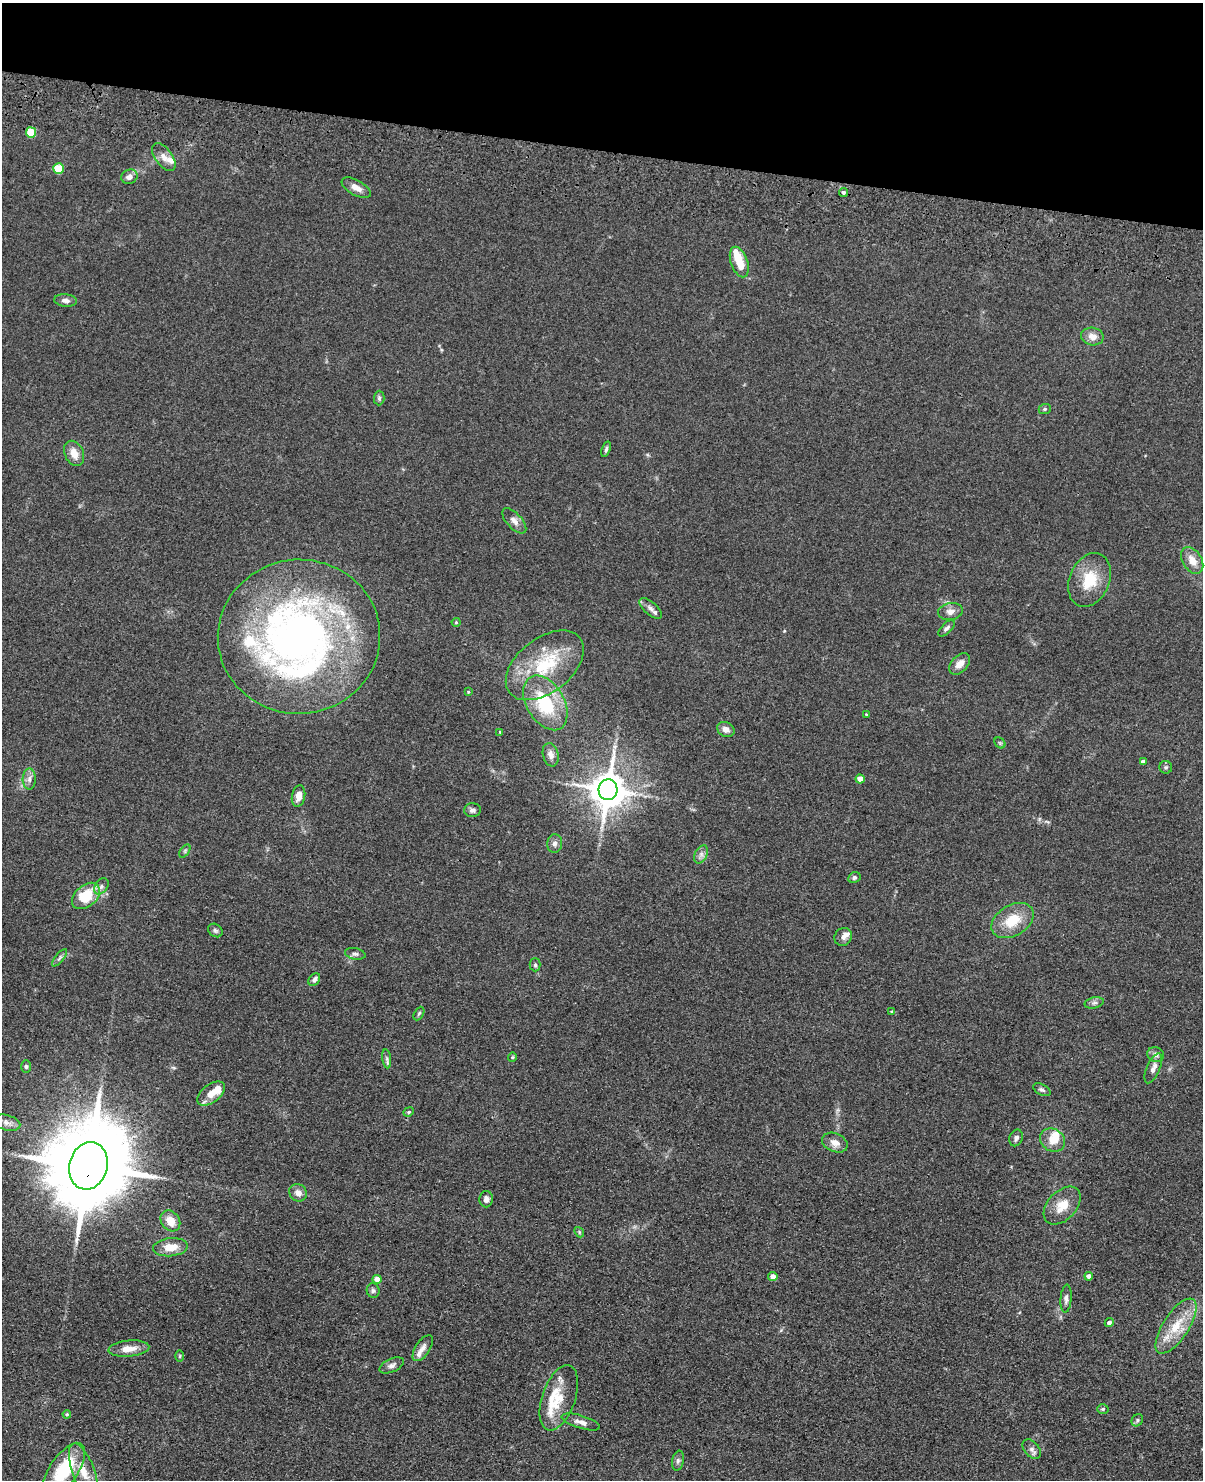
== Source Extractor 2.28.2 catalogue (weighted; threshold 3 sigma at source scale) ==
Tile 2 of 4 x 3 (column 2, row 1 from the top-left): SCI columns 1230-2430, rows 3304-4781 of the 4860 x 5015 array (HDU 1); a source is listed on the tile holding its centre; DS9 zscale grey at full resolution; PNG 1205 x 1482 px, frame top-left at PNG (2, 3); each listed source drawn as its Kron ellipse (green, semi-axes under 4 px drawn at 4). Shown black and unused: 10% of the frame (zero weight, under 3 of 4 exposures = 6% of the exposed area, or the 3 px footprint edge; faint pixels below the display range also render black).
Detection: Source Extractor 2.28.2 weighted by HDU 2 'WHT'; one run over the whole footprint, this tile lists its part. Background 0.0673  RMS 0.0078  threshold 0.0353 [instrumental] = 3 sigma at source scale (4.5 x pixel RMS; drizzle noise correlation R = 1.50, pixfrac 1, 0.05/0.05 arcsec/px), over >= 5 px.
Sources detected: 103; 1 inside a brighter object's white glare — neither listed nor drawn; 10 inside a brighter listed object's ellipse — not listed separately; the other 92 listed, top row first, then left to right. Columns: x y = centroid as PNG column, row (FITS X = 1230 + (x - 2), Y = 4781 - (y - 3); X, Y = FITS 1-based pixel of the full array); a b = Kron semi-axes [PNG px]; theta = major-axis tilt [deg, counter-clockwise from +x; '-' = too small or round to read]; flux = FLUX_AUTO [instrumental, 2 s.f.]
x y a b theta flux
31 132 5 5 - 27
164 157 16 8 -54 6
59 169 5 5 - 35
129 177 8 7 - 4.4
356 188 16 7 -29 5.9
843 192 4 4 - 1.6
739 262 16 8 -71 15
66 300 11 6 -4 3.6
1092 336 11 9 -11 6.7
379 398 7 5 89 1.7
1045 409 6 5 - 1.4
606 449 8 4 72 1.5
74 453 13 9 -66 8.8
514 521 15 7 -47 5.1
1192 560 15 9 -58 9.3
1089 580 28 20 67 26
651 608 14 6 -41 3.8
950 612 12 8 10 5
456 622 4 4 - 0.73
946 628 10 5 44 2.3
299 637 81 77 4 420
960 664 12 8 48 6.6
545 665 45 27 38 53
468 692 3 3 - 0.67
545 703 30 19 -60 48
866 714 3 3 - 0.62
726 729 9 7 -25 4.8
500 732 4 4 - 0.66
1000 743 6 4 -45 1.2
551 755 12 7 -75 4.5
1143 762 4 4 - 3
1166 767 6 6 - 1.6
29 779 10 6 89 3.6
860 779 4 4 - 8.2
608 790 10 9 - 2100
299 796 11 6 79 6.7
472 810 8 7 - 2.7
555 843 9 7 83 3.6
185 851 7 4 55 1.4
701 854 9 6 64 3.2
854 877 6 5 - 2
101 886 9 6 52 2.9
86 896 16 10 41 29
1013 921 23 15 31 21
215 930 8 6 -37 1.8
843 937 9 8 - 3.5
355 954 10 5 -11 2.3
60 958 10 4 50 1.9
535 965 6 5 - 1.7
314 980 7 5 52 2.7
1094 1003 10 5 13 2.2
892 1011 4 3 - 0.95
419 1013 7 4 61 1.4
1156 1055 9 7 -23 3.1
512 1057 5 4 - 0.99
387 1059 9 4 -82 2.1
26 1066 6 5 - 1.4
1153 1068 16 6 67 4.8
1042 1090 9 5 -28 1.8
211 1093 16 9 37 9.7
409 1112 5 4 - 1.2
7 1123 14 7 -15 4.8
1016 1138 8 6 68 2.4
1052 1140 13 11 -31 9.5
835 1143 13 9 -23 6.2
88 1166 24 19 75 13000
298 1193 9 8 - 5.2
486 1199 8 7 - 3.3
1062 1206 22 14 47 14
170 1221 11 9 -52 10
579 1232 6 4 -50 1.1
170 1247 17 9 5 12
1089 1276 4 4 - 3.4
773 1277 5 4 - 5.5
377 1279 4 4 - 8.3
373 1291 7 6 - 2
1066 1299 14 5 86 3.1
1109 1323 4 4 - 2.8
1176 1326 32 13 57 23
423 1348 15 7 57 4.7
129 1349 20 8 5 9.3
180 1356 6 4 90 1
392 1365 13 6 24 3.3
559 1398 34 16 71 20
1103 1409 6 5 - 1.1
67 1414 4 4 - 0.97
1137 1420 6 5 - 1.5
581 1422 20 6 -17 4.9
1032 1449 11 7 -49 3.2
678 1461 10 6 79 2.4
64 1470 31 14 56 42
83 1472 30 11 -70 14
Overlapping masked pixels (flux is a lower limit): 1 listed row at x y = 88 1166
Isophote crosses this tile's border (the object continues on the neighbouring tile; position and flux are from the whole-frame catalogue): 1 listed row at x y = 64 1470